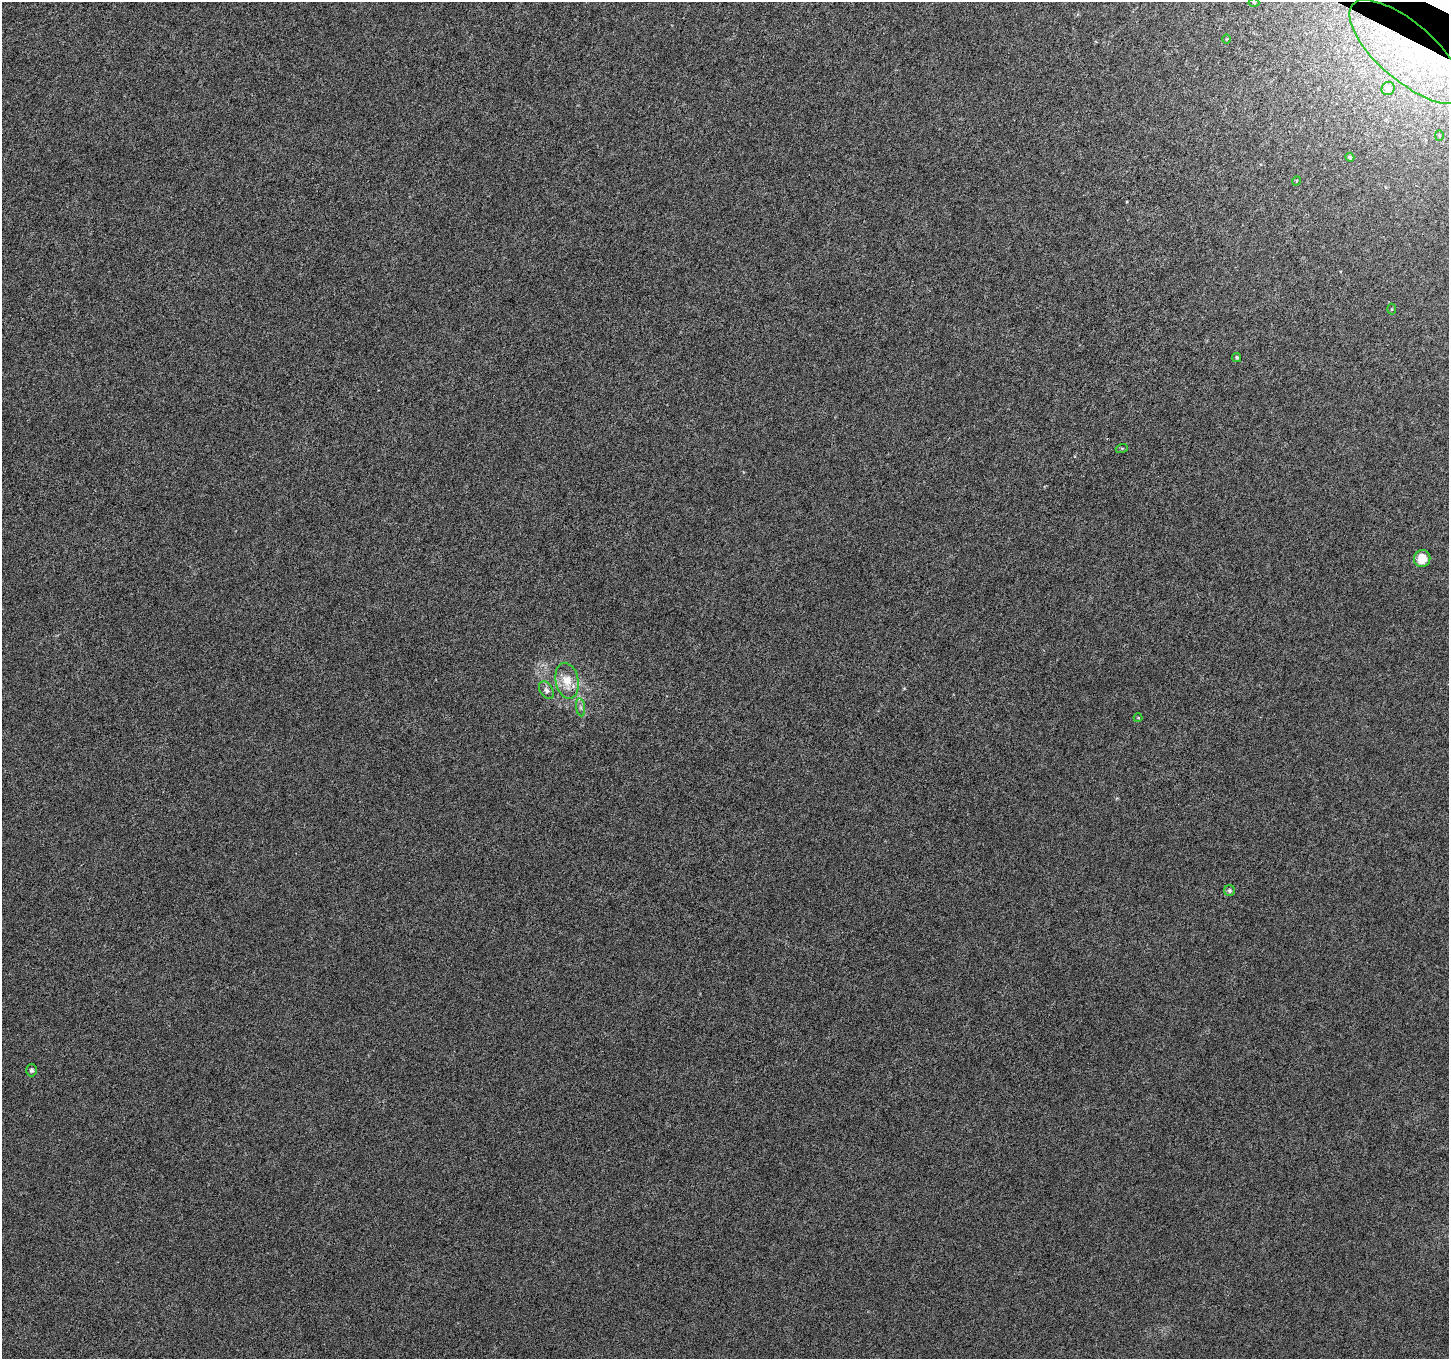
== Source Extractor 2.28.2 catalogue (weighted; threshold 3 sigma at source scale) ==
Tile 10 of 4 x 4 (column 2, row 3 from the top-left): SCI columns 1463-2909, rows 1618-2974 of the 5807 x 5897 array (HDU 1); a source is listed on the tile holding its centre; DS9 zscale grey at full resolution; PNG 1451 x 1361 px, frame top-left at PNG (2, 2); each listed source drawn as its Kron ellipse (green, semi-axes under 4 px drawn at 4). Shown black and unused: <1% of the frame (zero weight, under 4 of 8 exposures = <1% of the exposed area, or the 3 px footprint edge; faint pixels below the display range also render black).
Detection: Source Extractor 2.28.2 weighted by HDU 2 'WHT'; one run over the whole footprint, this tile lists its part. Background 4.51e-05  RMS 0.0013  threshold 0.0052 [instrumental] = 3 sigma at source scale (4.09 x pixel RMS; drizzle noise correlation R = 1.36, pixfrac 0.8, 0.0396/0.0396 arcsec/px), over >= 5 px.
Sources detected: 21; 2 inside a brighter object's white glare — neither listed nor drawn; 2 inside a brighter listed object's ellipse — not listed separately; the other 17 listed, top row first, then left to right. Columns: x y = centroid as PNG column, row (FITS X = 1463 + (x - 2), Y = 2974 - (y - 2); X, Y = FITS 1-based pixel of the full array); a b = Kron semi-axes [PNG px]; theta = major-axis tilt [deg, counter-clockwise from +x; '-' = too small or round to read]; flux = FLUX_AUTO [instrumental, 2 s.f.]
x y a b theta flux
1254 2 5 3 - 0.11
1227 39 5 3 - 0.1
1407 52 72 28 -41 20
1388 89 7 6 - 1.2
1439 136 5 3 - 0.11
1350 157 4 4 - 0.29
1296 181 5 3 - 0.099
1392 309 5 3 - 0.13
1237 357 5 4 - 0.23
1122 448 6 4 17 0.13
1422 559 8 8 - 1.9
567 681 18 11 -79 2.2
546 690 10 6 -57 0.43
581 707 9 4 -81 0.36
1138 718 4 4 - 0.12
1230 891 5 5 - 0.23
31 1070 6 5 - 0.27
Overlapping masked pixels (flux is a lower limit): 1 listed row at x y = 1407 52